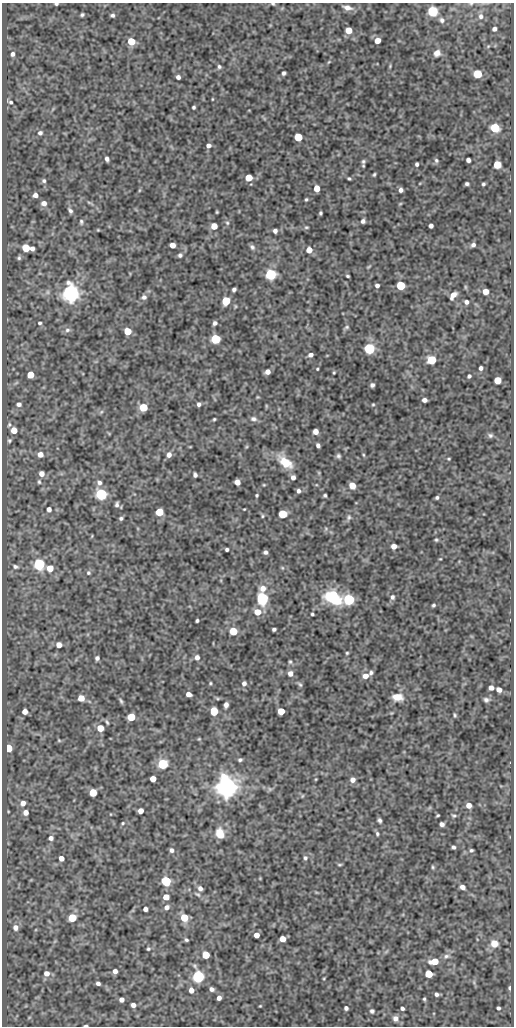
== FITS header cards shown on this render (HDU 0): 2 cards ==
NAXIS1  =                  512
NAXIS2  =                 1024

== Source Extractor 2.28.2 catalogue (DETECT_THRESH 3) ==
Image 512 x 1024 px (HDU 0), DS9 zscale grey, 1 PNG px = 1 image px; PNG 516 x 1028 px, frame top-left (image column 1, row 1024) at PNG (2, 3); no overlay
Background 111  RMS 0.56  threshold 1.67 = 3 sigma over >= 5 px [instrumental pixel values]
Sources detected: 257; all 257 listed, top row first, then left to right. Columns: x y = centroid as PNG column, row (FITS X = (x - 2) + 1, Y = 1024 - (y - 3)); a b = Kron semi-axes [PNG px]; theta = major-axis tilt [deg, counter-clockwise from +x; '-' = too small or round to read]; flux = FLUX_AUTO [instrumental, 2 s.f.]
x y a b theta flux
56 4 4 3 - 60
273 4 6 3 -17 46
471 4 5 4 - 42
347 8 10 5 -13 180
432 11 5 5 - 3700
82 15 4 3 - 59
112 15 4 3 - 74
481 16 8 7 - 170
442 20 7 6 - 110
494 29 4 4 - 130
349 30 5 5 - 600
131 41 5 5 - 1100
377 41 5 4 - 340
437 53 7 6 - 200
12 54 5 5 - 110
390 66 4 3 - 34
219 67 5 5 - 72
284 73 4 4 - 79
478 74 5 5 - 1600
178 77 4 4 - 120
212 99 4 2 - 28
10 102 5 4 - 61
194 107 3 3 - 59
495 128 6 5 - 2000
40 133 6 5 - 100
298 137 5 5 - 1400
208 145 5 4 - 130
107 159 5 4 - 120
436 160 6 6 - 78
468 160 4 4 - 130
363 161 7 6 - 79
417 164 4 3 - 78
497 165 5 5 - 890
374 174 5 3 - 52
249 178 5 5 - 850
349 178 4 3 - 48
44 181 6 5 - 79
467 184 4 3 - 73
483 184 3 3 - 56
317 188 5 4 - 470
401 190 4 4 - 120
35 195 5 4 - 160
306 199 4 3 - 47
44 203 6 5 - 190
90 203 10 4 -20 74
400 204 5 3 - 37
70 211 8 5 -56 100
217 212 3 2 - 33
320 213 4 3 - 53
363 221 4 4 - 100
81 222 7 4 -84 65
227 223 6 5 - 57
214 226 5 5 - 560
431 226 4 4 - 120
306 227 6 4 6 49
98 230 4 3 - 30
275 231 4 4 - 120
172 245 5 4 - 270
473 245 5 4 - 110
252 247 8 5 -53 93
26 248 5 5 - 950
32 248 4 4 - 140
309 250 5 5 - 380
180 255 5 5 - 78
19 258 6 5 - 65
368 267 6 3 31 39
271 274 6 5 - 4200
348 276 4 3 - 47
377 285 4 4 - 110
401 286 5 5 - 2200
234 289 4 4 - 93
485 291 5 5 - 320
70 293 6 6 - 22000
453 295 8 5 53 270
144 297 7 6 - 120
226 301 5 5 - 1800
466 302 5 5 - 120
235 306 6 3 -72 39
40 323 5 4 - 57
215 323 4 4 - 97
347 327 7 5 16 62
67 330 8 6 16 110
127 331 5 5 - 780
215 339 5 5 - 2500
369 349 5 5 - 5800
310 355 5 4 - 130
432 360 5 5 - 1900
481 368 4 4 - 110
317 369 3 3 - 36
267 372 5 4 - 200
334 373 3 2 - 37
30 375 5 5 - 680
469 376 4 3 - 82
497 380 5 5 - 620
16 383 7 4 19 56
372 385 4 4 - 92
258 397 4 4 - 34
424 400 5 4 - 140
19 404 7 6 - 130
199 404 4 4 - 97
373 404 4 4 - 37
266 406 6 3 73 36
143 407 5 5 - 1300
101 412 6 4 45 60
214 419 3 3 - 43
253 419 9 6 -12 120
9 425 7 5 73 69
14 430 5 5 - 450
316 431 5 4 - 290
490 435 6 6 - 78
9 441 6 6 - 67
318 445 4 4 - 110
190 447 4 2 - 27
40 454 6 5 - 270
169 455 6 5 - 190
363 455 5 3 - 41
338 456 5 5 - 78
449 459 4 3 - 35
285 462 19 10 -38 740
319 473 6 4 -72 38
41 474 5 5 - 260
195 475 5 4 - 110
293 477 5 5 - 140
39 482 6 5 - 61
237 482 5 5 - 250
99 483 7 6 - 130
352 485 5 5 - 530
298 491 5 4 - 100
101 494 5 5 - 5700
257 495 3 3 - 44
325 495 3 3 - 56
437 497 4 4 - 64
117 504 5 3 - 83
49 509 5 5 - 130
244 509 2 2 - 24
159 512 5 5 - 1200
282 514 5 5 - 1800
262 516 5 3 - 44
349 517 8 6 67 100
121 518 4 4 - 70
436 540 5 4 - 47
394 546 5 4 - 250
227 549 4 3 - 78
265 552 4 4 - 90
440 559 4 2 - 30
39 564 5 5 - 5600
15 566 7 5 -24 78
50 568 5 5 - 550
88 573 6 5 - 67
263 588 8 7 - 280
333 597 21 14 -27 1800
392 597 6 5 - 93
262 598 6 5 - 8600
349 600 5 5 - 4400
433 605 4 3 - 57
257 612 6 6 - 490
312 614 3 3 - 52
197 621 4 3 - 62
274 629 4 3 - 77
233 631 5 5 - 1400
59 645 5 5 - 290
347 653 3 3 - 41
197 657 6 6 - 170
97 658 4 4 - 97
290 662 5 4 - 54
371 672 6 5 - 81
290 673 6 6 - 190
365 676 7 6 - 260
210 683 4 3 - 40
244 683 6 5 - 120
300 684 8 5 -51 68
491 688 5 4 - 170
499 690 5 4 - 190
189 694 5 4 - 220
397 697 11 7 -4 430
81 698 5 5 - 430
486 700 7 5 -14 99
121 701 8 4 -65 71
226 705 5 4 - 160
25 711 5 4 - 290
214 711 5 5 - 1400
281 711 5 5 - 580
455 715 5 3 - 49
131 717 5 5 - 1200
107 722 7 3 -65 59
100 728 5 5 - 620
199 739 5 4 - 37
59 740 5 4 - 43
9 748 5 4 - 960
240 760 5 4 - 67
163 764 5 5 - 3400
153 779 5 5 - 400
316 779 5 3 - 31
353 780 6 6 - 180
226 787 7 6 - 43000
270 789 6 6 - 63
93 793 5 5 - 980
302 796 5 3 - 29
23 803 6 6 - 220
469 805 5 5 - 260
140 811 5 4 - 290
26 812 6 6 - 200
438 815 3 3 - 40
454 816 6 5 - 61
379 820 5 4 - 88
123 823 4 3 - 37
442 824 5 4 - 110
220 833 12 9 -71 490
377 834 6 5 - 70
51 838 5 5 - 120
453 847 4 3 - 77
171 850 6 5 - 100
471 850 5 4 - 62
61 858 4 4 - 240
305 858 6 5 - 81
340 865 6 3 0 45
433 867 5 4 - 49
166 881 5 5 - 3100
462 887 5 4 - 170
200 888 6 5 - 140
197 894 10 5 -36 89
166 897 5 5 - 360
167 907 6 5 - 160
145 909 4 4 - 140
72 918 5 5 - 1300
184 918 5 5 - 1000
15 927 7 7 - 190
256 935 4 4 - 290
282 939 5 5 - 380
186 940 4 3 - 57
494 943 8 8 - 360
148 949 5 4 - 51
206 955 5 5 - 830
446 956 8 6 4 110
434 961 7 5 6 670
195 966 8 5 -40 65
115 971 4 4 - 160
46 973 7 6 - 220
429 974 5 5 - 880
198 977 5 5 - 7100
324 978 4 3 - 34
98 983 4 3 - 100
510 988 5 3 - 62
211 989 5 4 - 130
191 990 5 5 - 210
437 994 4 4 - 88
219 998 4 4 - 150
424 999 3 3 - 43
121 1000 4 4 - 140
133 1005 4 4 - 190
260 1006 3 3 - 30
346 1008 4 4 - 98
402 1008 4 3 - 86
498 1008 4 4 - 70
372 1011 5 5 - 78
395 1018 7 6 - 170
86 1026 4 2 - 62
At the frame edge (FLAGS 8, measured only in part): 4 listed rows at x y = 56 4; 273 4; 471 4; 86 1026